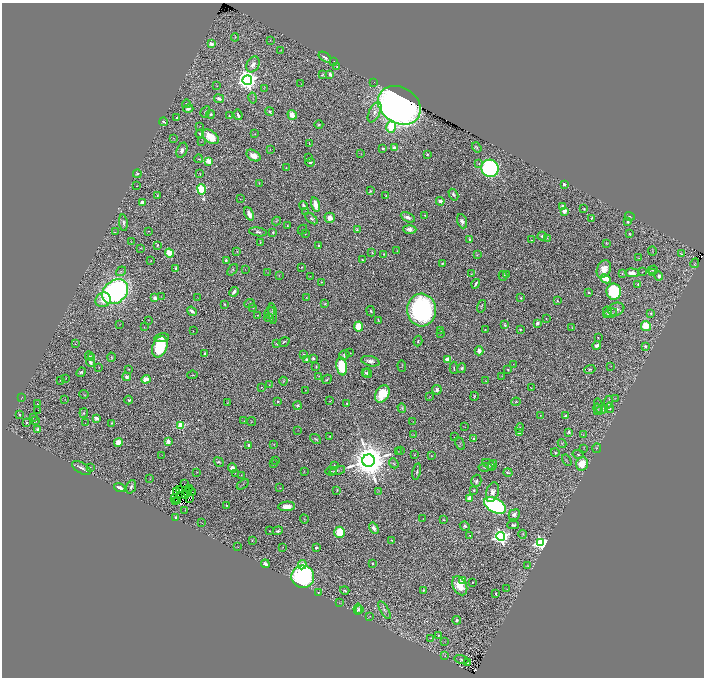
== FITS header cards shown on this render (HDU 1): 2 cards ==
NAXIS1  =                 1404
NAXIS2  =                 1351

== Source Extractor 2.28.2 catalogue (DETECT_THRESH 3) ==
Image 1404 x 1351 px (HDU 1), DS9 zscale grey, zoomed out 1/2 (1 PNG px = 2 x 2 image px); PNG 706 x 680 px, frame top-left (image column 1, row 1350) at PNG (2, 3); each listed source drawn as its Kron ellipse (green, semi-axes under 4 px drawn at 4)
Background 1.15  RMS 0.028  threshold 0.0834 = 3 sigma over >= 5 px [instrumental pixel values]
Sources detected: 434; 45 cannot appear on this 1/2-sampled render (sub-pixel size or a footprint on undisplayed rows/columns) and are neither listed nor drawn; the other 389 listed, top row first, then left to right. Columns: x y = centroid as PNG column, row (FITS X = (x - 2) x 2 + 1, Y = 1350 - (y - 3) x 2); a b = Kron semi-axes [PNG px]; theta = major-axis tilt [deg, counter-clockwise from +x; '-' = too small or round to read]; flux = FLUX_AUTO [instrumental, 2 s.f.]
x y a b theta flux
235 37 4 3 - 4
270 40 2 1 - 2.3
211 44 2 2 - 55
281 50 3 2 - 2.2
325 57 7 3 -36 17
333 62 3 1 - 2.1
253 64 8 6 62 25
337 67 4 3 - 4
330 74 4 3 - 30
323 75 4 2 - 3.3
247 80 5 5 - 4000
374 82 2 1 - 130
301 83 2 1 - 1.8
217 86 3 2 - 2.3
264 88 3 2 - 2
253 98 5 3 - 6.3
219 99 5 3 - 20
186 104 4 3 - 5.2
399 105 23 18 -33 3700
188 109 5 3 - 18
269 111 4 3 - 9
205 112 6 3 58 9.5
375 112 11 5 64 28
210 114 4 3 - 7.4
238 115 5 2 - 18
292 115 5 3 - 65
230 116 3 2 - 3.7
177 117 2 2 - 4.4
164 122 4 2 - 9.3
319 124 4 3 - 6.1
200 126 2 1 - 2.3
391 127 6 4 74 180
200 134 4 3 - 5.3
255 134 2 2 - 2
211 137 9 6 -36 100
173 138 2 2 - 1.5
201 142 2 1 - 1.3
309 143 4 2 - 2.9
477 147 5 3 - 8.4
383 148 3 2 - 8.4
394 148 3 3 - 33
270 149 2 2 - 1.4
182 150 8 5 67 25
361 154 3 2 - 2.4
427 154 3 3 - 4.4
253 156 7 5 -32 44
309 158 3 2 - 2.7
199 159 4 2 - 4.9
209 161 3 3 - 160
310 162 5 3 - 8.4
479 164 4 3 - 6.5
286 168 2 2 - 2.7
490 168 9 8 - 1300
200 173 3 2 - 2.4
137 174 4 4 - 9.7
259 183 3 2 - 2.1
564 184 3 2 - 13
136 186 2 2 - 1.5
201 189 5 4 - 510
371 191 4 3 - 6
157 195 3 2 - 4.1
386 195 3 2 - 2.6
453 195 6 3 -59 12
240 199 2 1 - 1.6
440 201 4 3 - 28
142 202 4 3 - 21
303 205 4 2 - 10
315 205 7 4 -76 65
562 206 3 3 - 14
584 209 4 3 - 5.7
564 211 3 3 - 44
305 212 2 2 - 3
249 214 7 4 -66 38
425 215 2 2 - 5.6
630 216 5 2 - 4.5
408 217 7 4 -28 22
330 218 5 5 - 40
591 218 4 3 - 7.2
311 219 7 4 -40 12
276 221 4 2 - 2.7
462 221 7 5 -69 20
628 222 3 3 - 8.7
123 223 8 4 -82 16
287 225 2 2 - 3.9
410 229 7 4 -2 26
302 230 5 2 - 5
357 230 4 3 - 5.5
148 231 2 2 - 3.3
115 232 3 2 - 2.2
258 232 9 4 -9 15
273 233 3 2 - 11
305 234 3 2 - 2.3
629 234 3 2 - 4.8
542 236 4 3 - 13
547 238 3 2 - 2.4
469 239 3 3 - 7.5
531 240 2 1 - 1.5
131 241 3 2 - 2.4
260 242 2 2 - 4.1
606 243 3 2 - 3.4
157 245 4 3 - 5
319 246 2 2 - 25
141 248 4 1 - 2.2
237 251 3 2 - 3.9
397 251 2 2 - 1.9
652 251 4 3 - 4.8
372 252 2 2 - 3.8
169 253 4 3 - 140
384 254 3 2 - 3.9
682 254 2 1 - 16
477 255 4 3 - 4.6
639 258 2 1 - 4
151 260 2 1 - 2.1
226 260 3 2 - 7.2
362 260 3 2 - 5.1
442 263 3 2 - 5.6
695 263 5 2 - 4
302 267 2 2 - 3.2
176 268 3 3 - 18
604 269 9 6 63 65
232 270 7 3 51 8.7
245 270 2 1 - 1.4
653 270 5 2 - 7.6
121 271 5 4 - 9.5
268 272 2 1 - 1.5
642 272 2 2 - 2.4
653 272 2 1 - 4.9
622 273 3 3 - 4.6
632 273 7 4 -2 44
471 274 2 2 - 1.9
507 274 3 1 - 2.3
279 275 3 2 - 2.9
310 276 2 2 - 1.8
503 276 5 4 - 12
659 276 4 3 - 18
605 279 5 4 - 78
322 282 3 2 - 3
476 284 5 2 - 11
638 284 3 3 - 8
115 292 14 11 40 1600
234 292 5 2 - 16
589 292 3 2 - 6.6
614 292 8 7 - 340
161 296 2 1 - 1.2
197 297 2 1 - 1.4
155 298 2 2 - 68
306 298 3 2 - 3
521 298 3 3 - 5.3
103 300 8 7 - 64
557 300 4 3 - 5.8
250 303 5 4 - 13
225 304 4 3 - 6.2
325 304 4 3 - 4.2
481 306 6 2 72 4.8
253 308 3 3 - 3.5
616 309 8 6 21 23
422 310 16 14 -86 1200
192 311 5 3 - 23
371 311 5 3 - 7
607 311 5 3 - 14
270 313 6 5 - 8.2
610 313 7 4 17 18
651 313 4 3 - 6.7
273 314 10 4 -84 15
257 315 3 2 - 2.6
269 318 5 3 - 6.7
546 319 3 2 - 2
149 320 3 2 - 1.5
378 321 3 2 - 2.9
537 323 3 3 - 15
120 324 2 1 - 1.5
505 325 3 2 - 6
646 326 5 4 - 110
144 327 2 2 - 1.9
359 327 5 4 - 110
572 327 3 2 - 3.5
520 329 4 2 - 5.4
485 330 3 2 - 2.9
193 331 2 1 - 1.2
441 331 2 2 - 2.6
440 333 3 2 - 3.7
598 337 3 2 - 1.7
162 338 7 4 9 19
418 341 5 3 - 7
284 342 6 2 31 6
276 343 3 2 - 3.7
75 344 2 1 - 1.3
597 346 4 3 - 24
645 346 3 3 - 8.9
160 347 11 7 69 250
479 351 4 4 - 32
350 353 3 2 - 2.5
205 354 3 3 - 17
303 354 3 3 - 5.3
344 355 5 4 - 17
89 356 4 3 - 4.9
92 357 3 2 - 3.3
111 357 4 2 - 3.5
313 358 3 3 - 10
448 359 4 3 - 52
307 360 3 3 - 19
370 361 9 5 -13 28
91 363 4 3 - 15
514 364 2 2 - 1.5
342 366 9 5 -81 270
402 366 6 1 -85 3.2
611 366 3 2 - 1.8
99 367 2 2 - 1.8
316 367 3 2 - 4.7
454 368 6 3 -87 7.4
462 368 5 3 - 7.6
129 369 2 2 - 2.2
590 369 5 4 - 9.3
508 370 3 2 - 5.2
81 372 5 4 - 10
365 373 3 2 - 5.7
367 373 5 4 - 14
192 375 5 2 - 2.9
319 376 3 2 - 2.4
502 376 2 1 - 1.3
127 377 4 4 - 17
66 378 2 1 - 2.7
146 379 5 3 - 35
327 379 5 2 - 7
60 380 2 1 - 1.7
283 381 4 3 - 4.5
486 381 3 2 - 2.2
269 385 2 1 - 2.5
261 387 2 2 - 2.3
531 388 3 1 - 1.8
305 390 2 1 - 2.1
437 390 5 4 - 15
84 394 5 3 - 5.1
382 394 9 6 59 130
430 396 2 2 - 2.5
474 396 4 2 - 5.5
22 397 3 2 - 2.5
615 398 4 1 - 1.6
65 400 3 2 - 1.8
129 400 4 3 - 7.8
277 401 2 2 - 5.2
330 401 3 2 - 3.5
227 402 3 1 - 1.9
516 402 4 3 - 5
608 402 6 4 82 12
347 403 3 2 - 4.3
37 404 2 1 - 1.9
298 405 4 4 - 10
598 406 7 2 -78 6.8
402 408 5 4 - 8.5
609 408 5 4 - 18
597 409 5 3 - 6.9
37 410 2 1 - 26
601 410 7 4 27 15
84 413 4 3 - 6.5
20 415 3 2 - 5.7
540 415 2 1 - 1.6
565 416 3 3 - 11
33 417 2 1 - 1.5
97 418 4 2 - 36
36 421 2 1 - 1.3
244 421 2 2 - 2.1
251 421 4 2 - 2.6
413 422 2 1 - 1.2
27 423 2 2 - 4
85 423 2 1 - 8.8
111 423 4 3 - 5.7
181 425 3 3 - 250
464 427 2 1 - 1.4
520 428 5 3 - 6
38 430 4 4 - 19
298 430 2 2 - 1.7
569 432 3 3 - 9.5
519 433 4 3 - 24
414 435 3 2 - 1.7
583 435 3 2 - 2.1
330 436 2 2 - 3.7
454 437 2 2 - 2.3
316 439 6 2 -37 6.2
474 439 3 3 - 12
168 442 2 2 - 92
118 443 4 4 - 71
562 443 4 2 - 2.6
274 444 3 2 - 3.2
460 444 7 2 -65 4.3
248 445 2 2 - 24
584 448 3 2 - 2.3
597 448 5 3 - 5.8
398 451 3 2 - 2.4
400 451 3 2 - 2.5
555 452 4 2 - 4.6
578 454 5 3 - 7
162 455 3 2 - 1.4
415 455 3 2 - 1.9
431 456 3 3 - 3.7
567 460 6 2 -60 4.5
276 461 3 2 - 1.6
368 461 6 6 - 21000
219 462 5 3 - 6.9
394 463 5 4 - 8
274 464 4 3 - 5.2
489 464 7 3 -36 9
582 464 7 6 - 100
334 465 2 1 - 2.5
492 465 6 4 57 9.6
90 467 2 1 - 1.2
485 467 7 3 5 7.9
81 468 10 5 -31 22
232 468 4 4 - 29
337 470 8 4 14 9.4
331 471 5 3 - 4.6
197 472 3 2 - 2.3
304 472 3 2 - 2.1
417 472 8 2 78 7.9
508 472 4 2 - 6.8
235 473 2 1 - 1.7
241 475 2 2 - 2
150 479 2 2 - 2.1
476 481 6 5 - 13
184 484 2 1 - 0.82
243 484 6 2 33 3.4
131 487 7 4 71 15
120 488 6 3 -21 36
280 488 2 2 - 2.4
179 489 2 1 - 5.2
189 489 2 1 - 1.5
337 490 2 1 - 3.4
474 490 2 2 - 6.2
176 491 2 1 - 1.9
191 491 5 2 - 0.99
187 492 3 1 - 3.5
378 492 4 2 - 2.9
492 492 10 6 73 27
185 495 2 1 - 1.1
174 498 3 1 - 0.27
190 498 2 1 - 2.4
470 499 4 3 - 67
177 500 4 1 - 6.1
175 501 2 1 - 2.8
226 505 2 2 - 5.5
495 505 12 7 -29 810
287 506 8 4 4 47
185 510 3 2 - 3.1
514 515 6 5 - 17
176 518 4 3 - 9.5
304 519 4 2 - 3.4
423 519 2 1 - 1.7
443 520 3 2 - 3.6
202 523 2 1 - 1.4
513 525 6 4 3 11
465 526 5 4 - 9.7
374 528 6 4 -58 20
269 531 3 2 - 3
278 531 5 3 - 9.2
340 532 6 5 - 130
523 534 4 3 - 4.9
470 535 3 2 - 3.6
501 536 4 4 - 2100
252 540 2 2 - 4.1
392 540 3 3 - 3.8
540 543 4 4 - 1300
238 547 2 2 - 2.6
283 547 2 1 - 1.4
316 548 2 2 - 35
265 564 4 3 - 21
372 564 2 2 - 4.4
302 565 5 4 - 51
527 566 4 3 - 4.4
303 577 11 11 - 810
463 581 3 2 - 110
472 582 2 2 - 9.1
460 586 10 6 -64 93
507 589 3 2 - 1.8
345 590 4 3 - 7.4
423 590 2 2 - 7.3
318 592 2 2 - 3.8
496 593 3 2 - 7.6
340 603 4 2 - 2.6
358 609 5 4 - 8.5
359 610 4 3 - 6.4
385 610 10 4 -59 13
370 616 3 2 - 2.2
457 620 4 3 - 9.9
439 635 4 2 - 5.2
430 638 3 2 - 2.1
445 641 4 2 - 2.2
445 655 3 2 - 2.2
461 659 7 4 -11 9
468 663 2 1 - 3.1
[45 sub-pixel or undisplayed-footprint detections neither listed nor drawn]